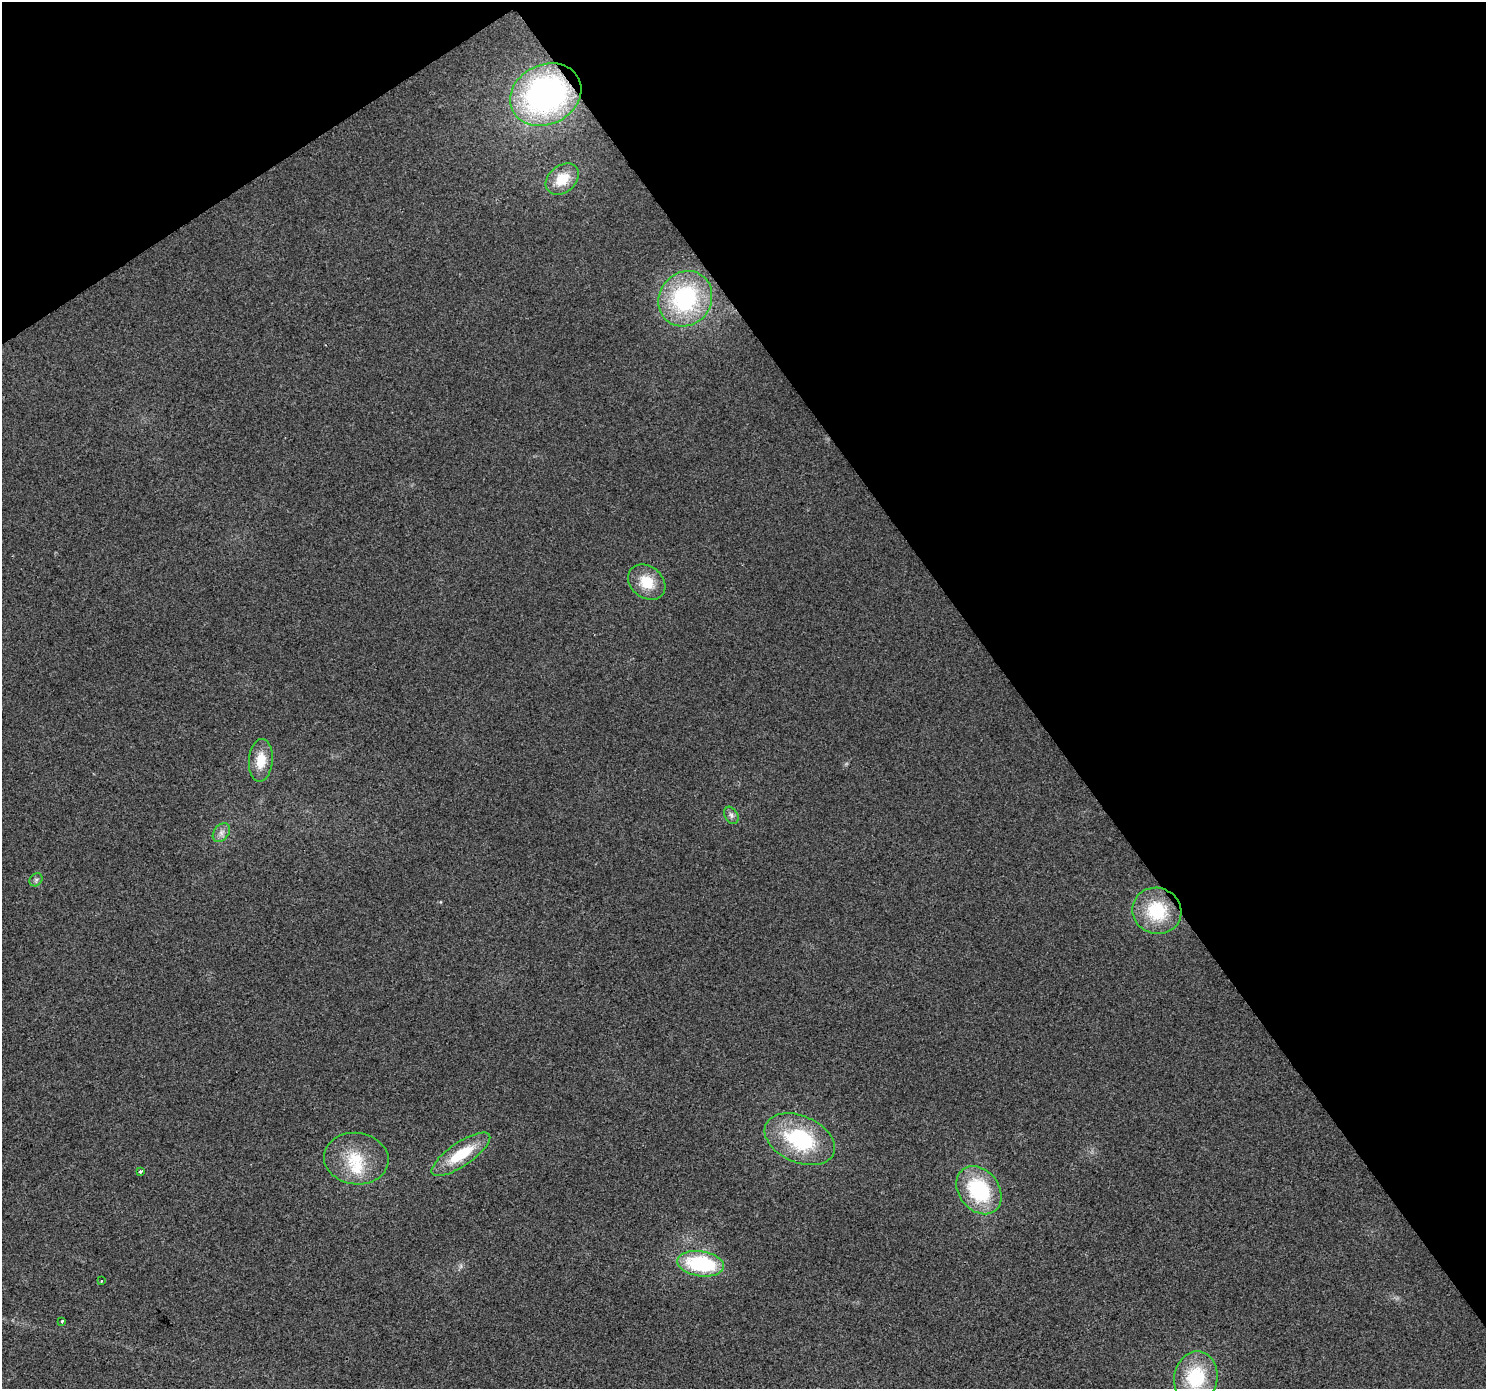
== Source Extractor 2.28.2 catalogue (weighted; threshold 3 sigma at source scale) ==
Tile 3 of 4 x 4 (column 3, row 1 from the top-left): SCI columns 2971-4454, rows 4349-5735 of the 5937 x 5861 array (HDU 1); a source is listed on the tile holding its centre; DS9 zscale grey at full resolution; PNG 1488 x 1391 px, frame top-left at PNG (2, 2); each listed source drawn as its Kron ellipse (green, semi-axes under 4 px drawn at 4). Shown black and unused: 36% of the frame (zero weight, under 2 of 3 exposures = <1% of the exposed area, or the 3 px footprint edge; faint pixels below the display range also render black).
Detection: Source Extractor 2.28.2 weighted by HDU 2 'WHT'; one run over the whole footprint, this tile lists its part. Background 0.031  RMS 0.0063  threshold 0.0284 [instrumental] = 3 sigma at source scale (4.5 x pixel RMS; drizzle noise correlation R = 1.50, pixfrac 1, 0.0396/0.0396 arcsec/px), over >= 5 px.
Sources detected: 20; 1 too faint to see at this stretch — neither listed nor drawn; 1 inside a brighter listed object's ellipse — not listed separately; the other 18 listed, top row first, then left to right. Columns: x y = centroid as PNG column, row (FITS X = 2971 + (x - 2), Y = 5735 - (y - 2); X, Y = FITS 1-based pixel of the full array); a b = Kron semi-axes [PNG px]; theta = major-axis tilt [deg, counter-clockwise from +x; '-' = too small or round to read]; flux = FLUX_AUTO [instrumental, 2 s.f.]
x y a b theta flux
546 95 37 30 26 190
562 179 18 13 40 15
685 299 29 26 54 79
647 582 20 16 -38 16
261 760 21 12 86 13
731 815 9 6 -60 2.2
221 832 10 7 52 3.2
36 880 7 5 45 1.6
1157 911 25 23 -23 35
800 1139 37 23 -23 58
461 1154 34 11 34 25
356 1159 32 26 -6 27
141 1171 3 3 - 5.2
979 1190 26 20 -52 54
701 1264 23 12 -8 56
101 1281 2 2 - 0.67
62 1321 3 3 - 0.88
1196 1377 26 21 79 38
Overlapping masked pixels (flux is a lower limit): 1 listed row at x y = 546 95
Isophote crosses this tile's border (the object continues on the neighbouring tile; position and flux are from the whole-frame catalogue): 1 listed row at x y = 1196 1377